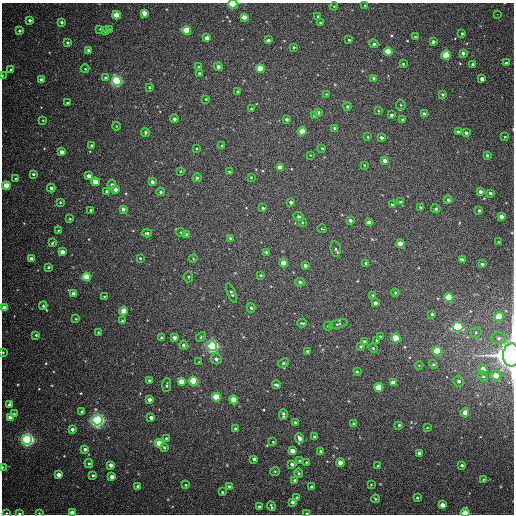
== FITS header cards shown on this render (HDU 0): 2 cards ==
NAXIS1  =                  512
NAXIS2  =                  512

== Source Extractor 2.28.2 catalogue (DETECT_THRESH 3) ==
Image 512 x 512 px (HDU 0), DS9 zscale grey, 1 PNG px = 1 image px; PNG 516 x 516 px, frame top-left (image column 1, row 512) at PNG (2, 3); each listed source drawn as its Kron ellipse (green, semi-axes under 4 px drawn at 4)
Background 507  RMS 14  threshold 43.1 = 3 sigma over >= 5 px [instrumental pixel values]
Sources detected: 259; all 259 listed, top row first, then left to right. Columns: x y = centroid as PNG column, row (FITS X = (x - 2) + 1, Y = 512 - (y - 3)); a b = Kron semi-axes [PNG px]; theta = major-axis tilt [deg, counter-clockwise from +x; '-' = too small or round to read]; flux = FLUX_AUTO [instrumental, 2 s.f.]
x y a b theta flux
233 4 4 3 - 9.4e+04
365 5 3 3 - 8.7e+02
334 6 4 3 - 7.3e+02
144 13 4 4 - 9.1e+03
497 14 2 2 - 2.3e+03
116 15 4 4 - 1.7e+04
318 16 3 3 - 1.2e+03
244 17 4 4 - 8.1e+03
30 20 3 3 - 2.0e+03
61 22 4 4 - 1.5e+03
320 23 4 3 - 7.3e+02
100 29 3 3 - 7.6e+02
109 29 3 2 - 6.1e+02
186 30 4 4 - 4.0e+04
20 31 4 4 - 1.7e+03
106 31 4 3 - 2.2e+03
462 33 4 3 - 1.1e+03
415 37 3 3 - 1.2e+03
207 38 4 4 - 7.2e+03
269 40 4 3 - 1.8e+03
349 40 3 3 - 8.5e+02
433 42 4 3 - 3.1e+03
67 43 4 4 - 1.4e+03
374 44 5 4 - 2.0e+03
294 47 4 3 - 9.6e+02
88 50 4 3 - 1.8e+03
388 52 4 4 - 2.9e+04
463 53 4 4 - 2.9e+03
446 55 4 4 - 5.1e+04
506 63 3 3 - 1.2e+03
403 64 3 3 - 1.1e+03
473 64 4 3 - 1.4e+03
198 67 4 3 - 1.0e+03
218 67 4 4 - 3.5e+03
85 69 4 4 - 8.1e+02
260 69 4 4 - 2.2e+04
11 70 3 3 - 1.5e+03
199 73 3 3 - 1.4e+03
2 75 3 2 - 1.1e+03
105 78 4 3 - 1.3e+03
374 78 4 4 - 2.6e+03
482 79 4 3 - 4.0e+03
41 80 4 3 - 4.5e+03
117 81 5 4 - 1.4e+05
150 87 3 3 - 1.1e+03
238 91 4 3 - 1.1e+03
326 94 2 2 - 5.0e+02
443 94 3 3 - 1.3e+03
206 99 3 3 - 1.0e+03
67 103 3 3 - 1.1e+03
401 105 5 5 - 1.3e+03
347 107 4 3 - 1.2e+03
251 109 4 3 - 1.2e+03
378 111 3 2 - 7.5e+02
318 112 3 3 - 2.5e+03
424 114 4 4 - 3.3e+03
391 115 3 3 - 2.1e+03
314 116 3 3 - 1.1e+03
174 119 4 4 - 2.4e+03
287 119 4 4 - 2.3e+03
43 120 3 3 - 7.3e+02
402 120 3 3 - 1.2e+03
116 126 4 2 - 6.1e+02
334 128 4 3 - 1.2e+03
302 131 4 4 - 2.2e+04
145 132 5 4 - 1.5e+03
458 132 3 3 - 1.6e+03
466 133 4 4 - 1.8e+03
368 137 3 3 - 7.7e+02
382 137 4 4 - 2.8e+03
505 137 3 2 - 6.6e+02
91 145 3 2 - 9.3e+02
222 146 4 2 - 7.7e+02
196 148 3 2 - 8.2e+02
322 148 3 2 - 8.7e+02
62 152 4 3 - 6.8e+03
310 155 3 2 - 5.6e+02
487 155 4 3 - 1.5e+03
385 160 4 3 - 4.9e+03
364 165 3 2 - 7.1e+02
280 168 4 4 - 9.7e+03
180 171 3 3 - 8.3e+02
229 172 4 3 - 9.3e+02
33 174 3 3 - 1.5e+03
88 176 4 3 - 5.3e+03
251 177 3 3 - 7.4e+02
197 178 4 4 - 1.6e+03
16 179 3 2 - 8.2e+02
95 182 4 4 - 1.2e+04
152 182 4 3 - 3.2e+03
112 184 4 4 - 2.0e+03
6 186 4 4 - 2.3e+04
51 188 4 3 - 2.2e+03
115 189 4 4 - 4.7e+03
106 191 4 3 - 1.2e+03
160 192 4 3 - 1.4e+03
480 192 4 3 - 3.7e+03
490 193 3 3 - 1.9e+03
448 200 4 4 - 2.2e+03
60 202 4 3 - 1.1e+03
291 202 4 3 - 2.1e+03
400 202 4 3 - 1.1e+03
392 205 4 3 - 1.2e+03
420 207 3 2 - 7.5e+02
263 208 3 3 - 1.2e+03
123 209 4 4 - 3.3e+03
436 209 4 4 - 1.7e+03
91 210 3 3 - 2.3e+03
479 210 3 3 - 1.4e+03
501 216 4 4 - 6.3e+03
299 217 5 4 - 2.3e+03
70 219 3 3 - 8.6e+02
350 220 4 3 - 2.8e+03
302 222 4 3 - 7.2e+02
369 223 4 4 - 1.1e+04
322 229 5 3 - 6.9e+02
58 230 3 3 - 7.8e+02
181 232 4 4 - 1.1e+03
147 233 5 3 - 1.9e+03
186 235 4 3 - 5.1e+03
230 238 4 3 - 1.7e+03
499 242 3 2 - 6.7e+02
52 243 3 2 - 9.3e+02
400 244 4 4 - 1.4e+04
336 249 8 5 -81 2.0e+03
62 252 4 4 - 8.1e+03
266 252 3 3 - 1.4e+03
140 258 3 3 - 9.1e+02
193 258 4 3 - 7.2e+02
31 259 4 3 - 4.8e+03
462 260 4 3 - 4.5e+03
283 263 4 4 - 1.2e+04
366 263 3 3 - 2.0e+03
482 264 3 3 - 1.6e+03
305 266 4 3 - 2.7e+03
49 267 3 3 - 1.4e+03
261 275 4 3 - 1.1e+03
86 277 4 4 - 3.4e+04
188 277 5 5 - 1.3e+03
300 282 5 4 - 2.1e+03
231 293 10 4 -69 2.5e+03
395 293 4 4 - 1.0e+03
74 294 4 4 - 9.9e+03
373 295 3 3 - 9.9e+02
104 297 3 2 - 9.7e+02
449 297 4 4 - 4.2e+04
375 303 4 3 - 3.8e+03
43 306 4 3 - 1.3e+03
5 308 4 4 - 1.2e+04
251 308 5 4 - 1.9e+03
123 311 4 4 - 1.3e+04
432 314 3 3 - 1.5e+03
499 317 4 4 - 3.9e+04
76 319 3 2 - 6.5e+02
122 321 3 3 - 9.5e+02
302 323 5 3 - 1.2e+03
338 324 9 4 17 1.8e+03
328 326 4 4 - 1.5e+03
458 327 5 5 - 6.7e+04
98 332 4 3 - 6.4e+02
476 332 5 5 - 1.4e+03
36 335 3 3 - 1.1e+03
161 337 4 3 - 1.0e+03
201 337 5 4 - 1.4e+03
380 337 3 3 - 1.1e+03
174 338 4 3 - 3.7e+03
396 338 4 4 - 5.2e+04
499 338 7 5 0 2.9e+03
376 340 4 2 - 7.0e+02
365 342 4 4 - 2.8e+03
183 345 4 4 - 2.1e+03
212 346 5 5 - 2.5e+05
361 346 4 3 - 1.4e+03
373 348 5 4 - 1.1e+03
307 351 3 3 - 1.0e+03
437 351 4 4 - 4.6e+04
3 352 3 2 - 7.7e+02
511 355 11 8 87 1.2e+06
216 359 6 5 - 3.2e+03
199 362 3 3 - 5.8e+02
283 363 6 4 28 1.5e+03
433 364 4 4 - 1.7e+03
419 365 4 3 - 7.8e+02
483 369 5 4 - 5.9e+03
357 372 3 3 - 1.1e+03
496 375 5 4 - 1.2e+04
483 377 5 4 - 1.6e+03
149 380 3 3 - 1.6e+03
193 381 4 4 - 6.1e+04
459 381 5 5 - 2.6e+03
181 382 4 4 - 1.7e+04
393 383 4 4 - 7.3e+03
167 385 7 4 86 1.6e+03
276 385 4 3 - 1.9e+03
379 387 4 4 - 3.3e+04
216 397 4 4 - 3.2e+04
150 400 3 3 - 3.7e+03
233 400 4 4 - 2.1e+04
9 404 4 3 - 2.7e+03
82 411 3 3 - 1.9e+03
465 413 4 4 - 1.1e+04
14 414 4 4 - 1.2e+03
283 414 5 3 - 2.1e+03
10 417 4 4 - 6.3e+03
151 418 4 3 - 3.7e+03
97 420 5 5 - 3.7e+05
295 422 4 4 - 1.8e+03
353 424 3 3 - 1.3e+03
399 425 3 3 - 1.3e+03
427 428 3 2 - 6.4e+02
72 429 4 3 - 3.2e+03
236 429 3 3 - 2.5e+03
314 437 3 3 - 1.8e+03
166 438 4 3 - 1.0e+03
300 438 5 4 - 4.8e+03
27 439 5 5 - 3.2e+05
273 442 3 2 - 6.2e+02
159 443 4 4 - 1.8e+04
164 447 4 3 - 1.6e+03
85 449 3 3 - 2.5e+03
292 451 4 4 - 1.2e+04
320 451 4 3 - 1.5e+03
419 453 4 4 - 4.3e+03
254 459 4 3 - 2.9e+03
299 461 3 2 - 7.6e+02
306 462 3 3 - 8.3e+02
89 463 4 4 - 1.4e+03
340 463 4 4 - 9.5e+03
292 464 4 3 - 3.4e+03
111 465 4 3 - 4.1e+03
462 465 3 3 - 1.9e+03
378 466 4 4 - 1.3e+03
2 467 3 2 - 8.3e+02
275 471 5 3 - 9.3e+02
299 473 5 3 - 1.2e+03
59 475 4 4 - 6.1e+03
93 475 3 3 - 1.4e+03
112 476 4 3 - 4.2e+03
483 479 3 3 - 8.0e+02
295 480 4 3 - 1.8e+03
186 485 3 3 - 8.2e+02
371 485 3 2 - 7.0e+02
138 486 3 3 - 3.2e+03
229 487 4 3 - 2.2e+03
311 487 3 3 - 1.1e+03
222 492 3 3 - 1.2e+03
297 498 4 3 - 1.2e+03
417 498 4 3 - 1.2e+03
375 499 4 3 - 1.1e+03
293 502 4 4 - 2.9e+03
442 505 4 4 - 8.0e+03
271 506 5 2 - 1.3e+03
259 507 3 3 - 2.5e+03
72 512 4 3 - 4.5e+03
6 513 3 3 - 7.3e+02
19 513 4 3 - 1.1e+03
39 513 3 3 - 7.4e+02
307 513 3 2 - 1.2e+03
465 513 4 3 - 2.0e+04
At the frame edge (FLAGS 8, measured only in part): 12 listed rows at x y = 233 4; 2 75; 5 308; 3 352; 511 355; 2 467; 72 512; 6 513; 19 513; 39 513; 307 513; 465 513